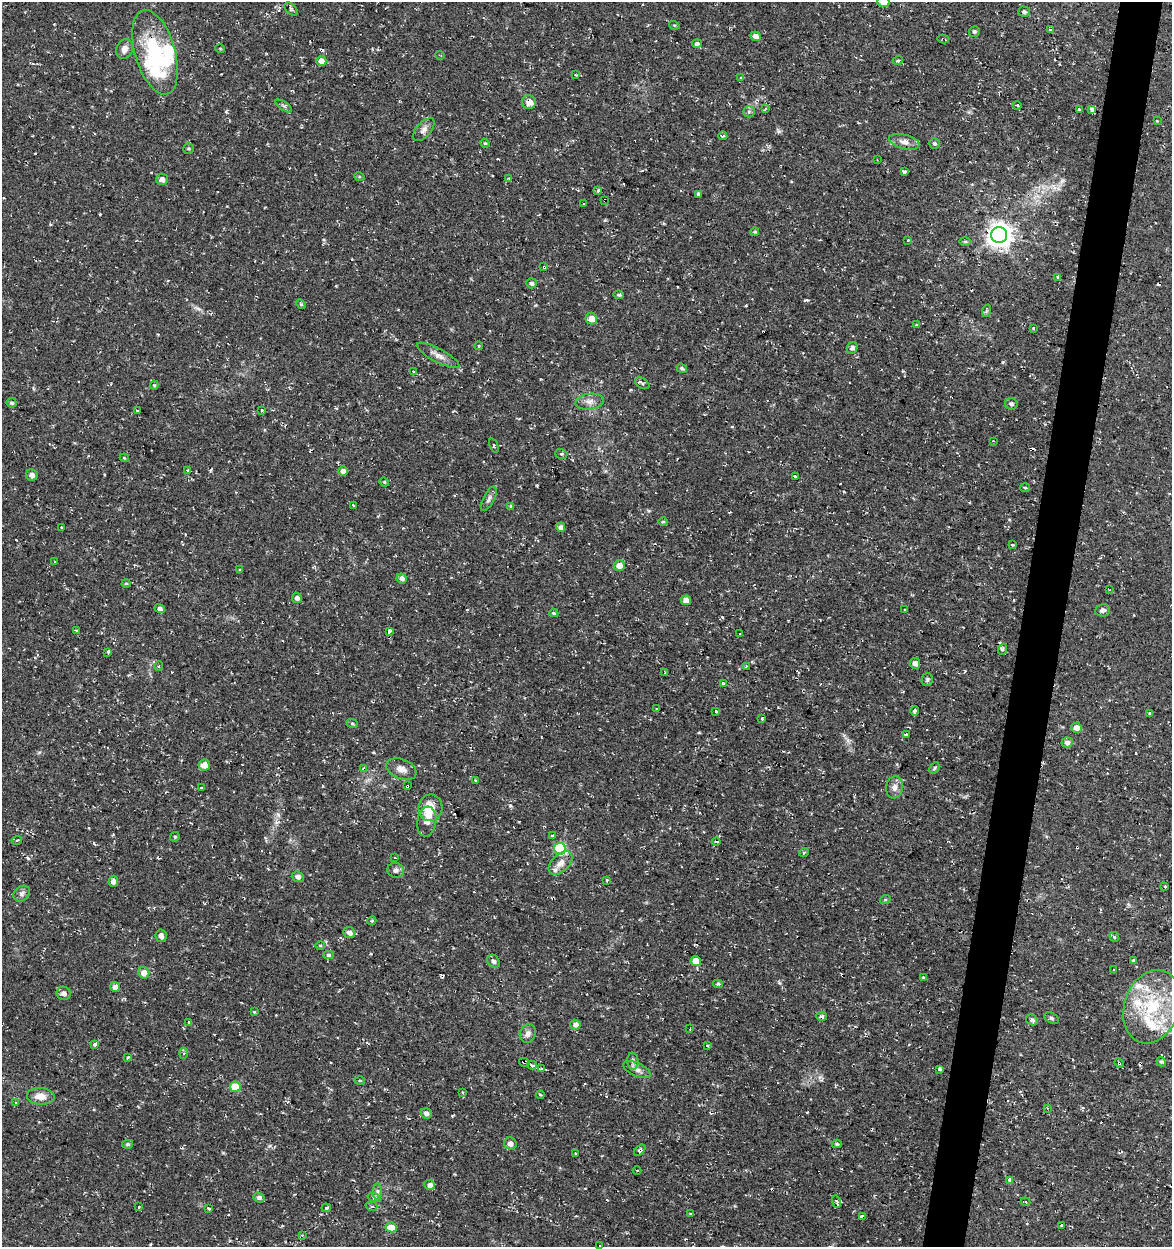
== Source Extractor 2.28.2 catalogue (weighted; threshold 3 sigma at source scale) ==
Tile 10 of 4 x 4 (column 2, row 3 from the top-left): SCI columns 1453-2622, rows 1246-2490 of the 5185 x 4991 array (HDU 1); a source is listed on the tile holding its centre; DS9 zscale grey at full resolution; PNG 1174 x 1249 px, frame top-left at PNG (2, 2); each listed source drawn as its Kron ellipse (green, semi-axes under 4 px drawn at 4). Shown black and unused: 4% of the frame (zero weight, under 2 of 3 exposures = <1% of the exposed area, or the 3 px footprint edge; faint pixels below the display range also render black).
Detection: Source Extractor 2.28.2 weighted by HDU 2 'WHT'; one run over the whole footprint, this tile lists its part. Background 0.0282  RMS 0.0038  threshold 0.0172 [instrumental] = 3 sigma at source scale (4.5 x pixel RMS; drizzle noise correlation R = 1.50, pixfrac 1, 0.0396/0.0396 arcsec/px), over >= 5 px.
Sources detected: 252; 4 inside a brighter object's white glare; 37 cosmic-ray / hot-pixel residue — neither listed nor drawn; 5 inside a brighter listed object's ellipse — not listed separately; the other 206 listed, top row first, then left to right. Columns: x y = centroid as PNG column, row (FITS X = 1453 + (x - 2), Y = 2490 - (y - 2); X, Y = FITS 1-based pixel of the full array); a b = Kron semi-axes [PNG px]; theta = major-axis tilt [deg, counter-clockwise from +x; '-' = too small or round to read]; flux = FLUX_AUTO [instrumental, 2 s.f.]
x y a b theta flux
883 2 6 5 - 3.8
291 9 8 4 -45 0.75
1024 12 6 5 - 0.77
674 25 5 3 - 0.37
1050 30 3 3 - 1.5
974 32 5 5 - 0.68
755 36 5 4 - 2.3
943 39 6 2 -13 0.54
697 44 5 4 - 0.94
220 48 5 3 - 0.37
124 49 10 8 65 2.2
155 52 44 20 -74 29
440 55 4 2 - 0.3
898 60 5 3 - 0.42
321 61 5 5 - 2.6
575 75 3 2 - 0.33
741 78 4 3 - 0.55
529 102 7 7 - 2.9
1017 105 4 3 - 0.39
284 106 9 3 -33 0.72
765 109 3 3 - 1.2
1079 109 3 3 - 1.4
1092 110 4 3 - 6
749 112 6 5 - 0.75
1157 121 3 3 - 0.31
424 130 14 7 47 2
723 136 4 2 - 0.93
904 142 15 7 -14 2.4
485 143 5 4 - 0.42
934 143 5 5 - 0.77
188 149 5 5 - 0.55
877 159 2 2 - 0.3
905 172 3 3 - 7.2
359 176 5 3 - 0.43
509 178 3 3 - 0.51
162 179 6 5 - 2.1
598 190 3 3 - 1.5
698 194 3 3 - 6.4
605 201 3 3 - 0.76
584 204 2 2 - 0.36
755 232 4 3 - 0.44
999 235 8 8 - 340
908 240 3 3 - 0.84
965 242 6 4 0 0.53
544 267 3 3 - 0.86
1058 277 4 3 - 0.77
531 283 5 5 - 1.1
619 295 5 4 - 0.58
301 304 5 4 - 0.51
986 311 6 4 72 0.56
591 319 6 5 - 3.6
916 325 4 2 - 0.33
1033 328 3 2 - 0.36
479 346 4 3 - 0.27
852 348 6 5 - 1.2
438 355 24 7 -28 2.7
682 368 5 4 - 0.67
413 372 4 4 - 0.49
642 383 8 5 -31 0.97
154 385 4 4 - 0.45
590 402 14 8 7 2.4
12 403 5 4 - 0.84
1011 404 6 6 - 1
262 410 3 3 - 0.58
138 411 3 3 - 1.2
993 441 3 2 - 0.29
494 445 7 3 -67 0.44
561 454 6 5 - 0.63
124 458 4 3 - 0.33
188 470 4 3 - 1.4
343 471 5 4 - 1.6
32 475 6 5 - 1.9
795 476 4 3 - 2.5
384 482 5 4 - 0.41
1025 488 5 3 - 0.44
489 499 13 5 63 1.2
354 506 4 3 - 2.2
511 506 4 4 - 0.67
663 522 5 4 - 0.46
61 527 3 3 - 0.71
561 527 4 4 - 1.5
1012 544 3 3 - 1.4
54 561 2 2 - 0.25
619 565 5 5 - 3.1
239 570 3 3 - 0.59
402 578 5 5 - 1.6
126 583 4 4 - 0.43
1110 589 4 2 - 0.41
297 598 5 5 - 1.3
686 600 5 5 - 3.2
160 609 5 4 - 1.3
904 610 3 3 - 1
1103 610 7 6 - 1.3
554 613 5 3 - 1.1
76 631 3 3 - 0.43
389 631 4 3 - 7.2
740 634 2 2 - 0.36
1003 649 5 3 - 0.55
108 652 3 3 - 0.61
915 663 5 5 - 1.7
159 666 5 3 - 0.36
746 666 3 2 - 0.32
665 673 3 2 - 0.55
927 679 6 5 - 0.67
723 683 4 3 - 5.4
657 709 3 3 - 1.8
716 711 3 3 - 1.4
915 711 5 3 - 1.8
1150 714 3 3 - 2
762 719 3 3 - 0.67
352 723 6 3 -19 0.43
1076 728 5 5 - 2.7
906 735 4 3 - 0.82
1067 743 5 5 - 1.8
204 765 5 5 - 3.9
934 768 6 4 62 0.6
364 769 4 3 - 2.1
401 769 16 9 -21 2.9
476 780 3 3 - 0.83
407 786 3 2 - 0.53
894 787 11 8 83 2.2
201 788 3 3 - 1.2
430 808 13 12 - 7.1
427 822 15 9 82 2.7
553 836 3 3 - 1.6
175 837 5 4 - 0.48
17 840 5 3 - 0.41
716 842 4 3 - 0.87
560 849 6 6 - 30
804 852 5 3 - 0.45
395 858 3 2 - 0.22
561 863 14 8 45 3.2
396 870 8 7 - 1.2
298 877 6 5 - 1.3
607 881 3 3 - 1.2
113 882 5 5 - 2.1
1165 887 3 2 - 0.56
22 894 9 7 40 1.3
885 900 5 3 - 0.33
372 921 4 3 - 0.54
349 932 6 5 - 2.2
161 936 6 5 - 1.4
1114 937 5 4 - 0.6
320 945 5 3 - 0.4
328 955 5 4 - 0.76
493 961 7 5 -55 0.98
696 961 5 5 - 5.5
1133 961 4 3 - 3.5
1114 970 3 2 - 0.66
144 973 6 5 - 3.1
923 978 3 3 - 0.75
718 984 5 3 - 0.68
115 987 5 5 - 2.2
64 993 7 6 - 1.6
1152 1007 38 27 71 28
254 1011 3 3 - 13
822 1016 5 4 - 0.96
1051 1018 8 5 -27 0.76
1032 1020 6 5 - 1.2
188 1022 3 3 - 1.2
575 1025 5 5 - 2.1
690 1029 2 2 - 0.24
528 1033 9 8 - 1.7
95 1045 3 3 - 2.3
707 1045 3 3 - 0.79
183 1053 5 4 - 0.5
128 1057 3 3 - 1.7
633 1061 8 5 -84 1.1
524 1062 5 3 - 6.1
1161 1062 5 4 - 0.78
1119 1063 5 3 - 0.42
532 1065 5 3 - 3.3
541 1069 4 3 - 1.5
939 1069 3 3 - 0.56
637 1070 15 6 -25 2
360 1080 5 3 - 0.37
235 1087 5 5 - 11
462 1092 3 3 - 0.66
540 1095 4 3 - 0.36
41 1096 14 8 -3 3.7
16 1103 4 4 - 0.81
1047 1108 4 3 - 0.52
426 1113 5 5 - 1.4
128 1144 5 4 - 0.66
510 1144 6 6 - 1.7
837 1144 5 4 - 0.65
640 1150 7 3 44 0.73
575 1153 3 3 - 1.1
637 1170 4 3 - 0.3
1010 1180 4 3 - 2.2
430 1185 5 4 - 1.9
377 1192 8 4 89 0.91
259 1197 5 4 - 1.2
374 1197 7 4 -18 0.58
837 1202 6 3 -72 0.56
1025 1202 5 3 - 0.38
371 1206 6 4 -17 0.75
139 1207 3 3 - 1.2
208 1208 3 3 - 1.7
326 1208 5 3 - 0.73
691 1214 3 3 - 0.51
862 1217 4 3 - 7.6
1062 1225 4 3 - 1.8
391 1227 5 5 - 5.6
302 1235 4 4 - 0.4
600 1246 3 2 - 0.65
Overlapping masked pixels (flux is a lower limit): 10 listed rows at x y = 943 39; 529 102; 605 201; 544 267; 364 769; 407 786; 524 1062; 1119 1063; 640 1150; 862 1217
Isophote crosses this tile's border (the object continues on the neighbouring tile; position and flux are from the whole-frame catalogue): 3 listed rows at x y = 883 2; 1152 1007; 600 1246